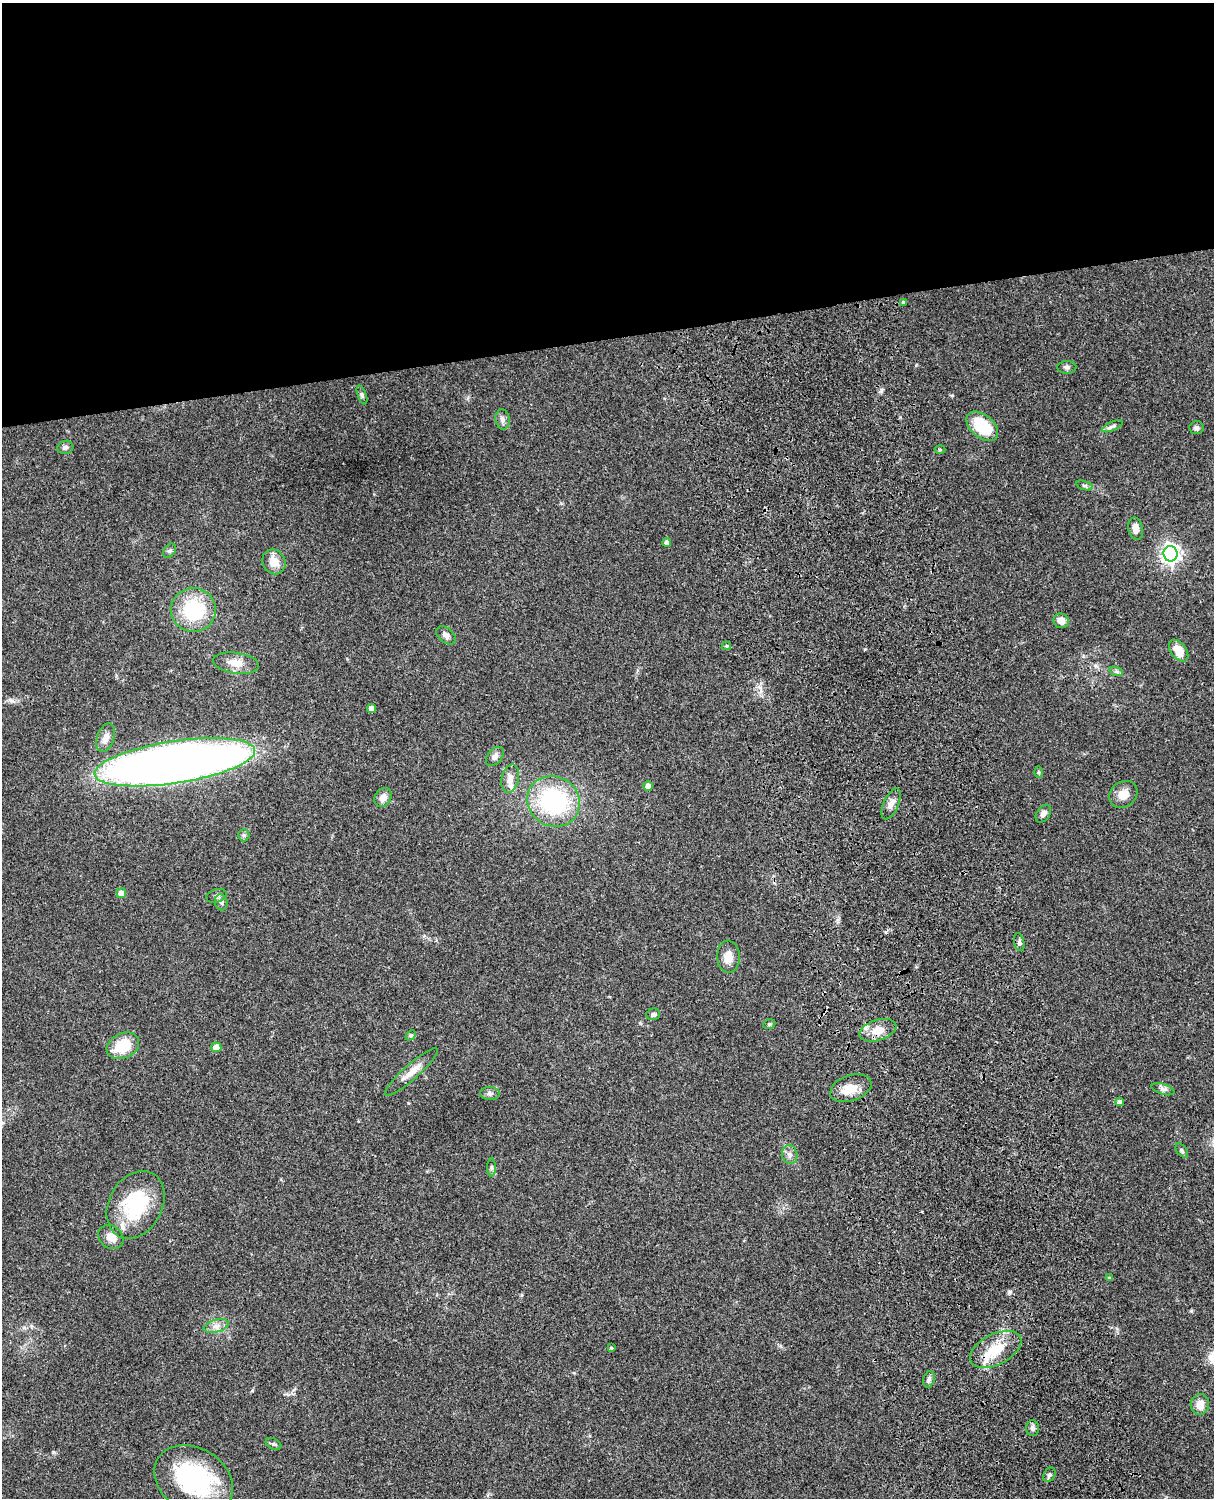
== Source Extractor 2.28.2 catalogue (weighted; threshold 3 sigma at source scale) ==
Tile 2 of 4 x 3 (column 2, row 1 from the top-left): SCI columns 1334-2545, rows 3270-4765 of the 5089 x 4929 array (HDU 1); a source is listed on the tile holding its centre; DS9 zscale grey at full resolution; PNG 1216 x 1500 px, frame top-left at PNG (2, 3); each listed source drawn as its Kron ellipse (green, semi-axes under 4 px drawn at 4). Shown black and unused: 23% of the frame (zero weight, under 3 of 4 exposures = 6% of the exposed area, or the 3 px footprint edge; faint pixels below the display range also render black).
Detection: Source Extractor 2.28.2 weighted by HDU 2 'WHT'; one run over the whole footprint, this tile lists its part. Background 0.0839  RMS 0.006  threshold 0.0272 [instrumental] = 3 sigma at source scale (4.5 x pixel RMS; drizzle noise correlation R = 1.50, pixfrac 1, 0.05/0.05 arcsec/px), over >= 5 px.
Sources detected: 69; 1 inside a brighter object's white glare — neither listed nor drawn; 2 inside a brighter listed object's ellipse — not listed separately; the other 66 listed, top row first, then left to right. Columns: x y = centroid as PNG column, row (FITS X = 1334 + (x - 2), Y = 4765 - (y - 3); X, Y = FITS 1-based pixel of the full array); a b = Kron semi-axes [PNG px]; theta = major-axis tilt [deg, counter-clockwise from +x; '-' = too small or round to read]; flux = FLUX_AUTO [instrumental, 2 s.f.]
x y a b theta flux
903 302 4 4 - 0.66
1067 367 9 6 2 1.7
362 395 10 4 -69 1.2
502 419 10 7 -81 2.4
982 426 18 11 -40 26
1112 426 11 4 23 1.6
1197 428 7 6 - 1.7
65 447 8 6 16 2
940 450 5 3 - 0.66
1085 486 8 3 -19 1.1
1136 529 11 7 -78 4.1
667 542 4 4 - 1.9
170 551 8 5 52 1.3
1170 554 7 7 - 280
274 562 13 11 -59 7
193 610 22 22 - 36
1061 621 8 7 - 4.4
446 635 11 7 -40 2.5
727 646 4 4 - 0.87
1179 651 12 7 -52 9.1
236 663 23 10 -8 7.5
1116 671 7 4 -19 1.2
372 708 4 4 - 3.7
106 738 15 8 71 4.5
495 756 11 7 50 2.6
175 762 81 21 9 640
1038 772 6 4 -89 0.74
510 779 14 8 77 4.2
648 786 5 4 - 3.4
1123 794 15 12 36 6.5
383 797 10 8 57 4.4
553 801 27 24 -34 67
891 804 16 7 67 3.7
1043 814 10 6 55 2.8
244 835 6 6 - 1.2
121 893 5 5 - 4.4
216 896 10 6 17 2
221 902 8 6 -74 1.7
1019 942 9 5 -77 1.5
728 957 16 11 -87 6.7
653 1014 7 5 14 1.5
769 1024 6 4 20 0.92
878 1030 19 10 18 8.1
411 1035 6 4 43 0.89
123 1046 17 12 26 19
216 1047 5 5 - 5.6
411 1072 35 7 41 7.3
851 1088 21 13 19 9
1163 1089 12 5 -17 2
490 1093 10 6 -2 1.8
1120 1102 4 4 - 1.9
1182 1150 8 5 -54 1.2
790 1155 9 7 -78 2.8
491 1167 9 4 -90 1.3
135 1205 36 26 62 41
111 1237 13 11 -40 4.9
1109 1278 4 4 - 0.64
216 1326 13 6 15 3.2
611 1348 4 3 - 0.77
996 1349 28 15 27 17
929 1379 8 5 75 1.9
1200 1404 10 9 - 5.4
1033 1428 8 6 89 2
274 1444 8 5 -26 1.2
1049 1475 8 5 62 1.5
194 1480 42 32 -32 67
Overlapping masked pixels (flux is a lower limit): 1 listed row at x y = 996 1349
Unlisted compact peaks at least as high as the median listed source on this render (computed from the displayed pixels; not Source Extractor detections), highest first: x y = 1010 1292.